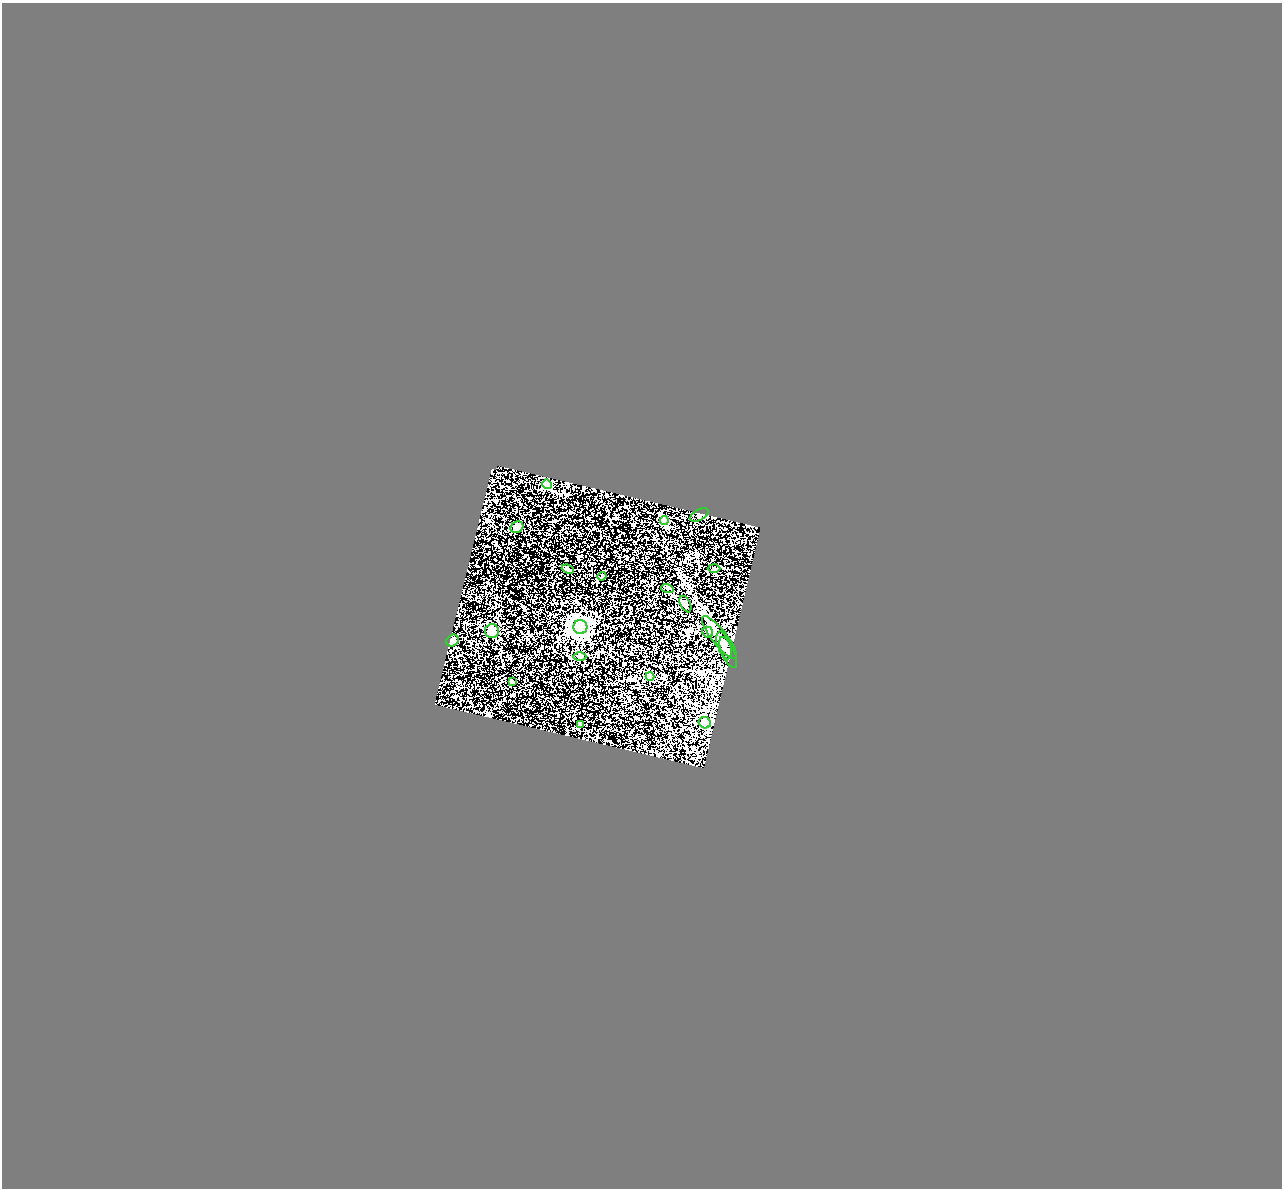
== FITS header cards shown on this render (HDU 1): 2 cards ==
NAXIS1  =                 1280
NAXIS2  =                 1186

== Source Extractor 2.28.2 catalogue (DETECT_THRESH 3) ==
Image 1280 x 1186 px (HDU 1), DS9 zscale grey, 1 PNG px = 1 image px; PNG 1284 x 1190 px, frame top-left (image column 1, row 1186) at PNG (2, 3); each listed source drawn as its Kron ellipse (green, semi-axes under 4 px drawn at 4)
Background 0.947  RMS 0.15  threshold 0.445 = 3 sigma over >= 5 px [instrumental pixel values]
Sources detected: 21; all 21 listed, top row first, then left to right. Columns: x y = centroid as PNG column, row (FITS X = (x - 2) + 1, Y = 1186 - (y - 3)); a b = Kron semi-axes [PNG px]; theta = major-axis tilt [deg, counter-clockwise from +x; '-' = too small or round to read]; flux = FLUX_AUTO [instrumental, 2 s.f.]
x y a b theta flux
547 484 5 4 - 610
699 515 10 5 27 23
664 520 4 4 - 360
517 527 6 5 - 48
714 568 6 4 -2 12
568 569 6 4 -21 17
602 576 4 3 - 12
667 588 6 4 -18 13
685 604 9 5 -63 20
580 627 7 7 - 5700
492 631 7 7 - 67
708 632 6 5 - 34
719 637 26 7 -52 110
452 641 6 5 - 35
724 645 14 6 -70 45
728 652 17 6 -67 44
580 657 6 4 1 15
650 676 4 4 - 190
512 682 4 3 - 24
705 723 6 5 - 120
580 724 4 4 - 22